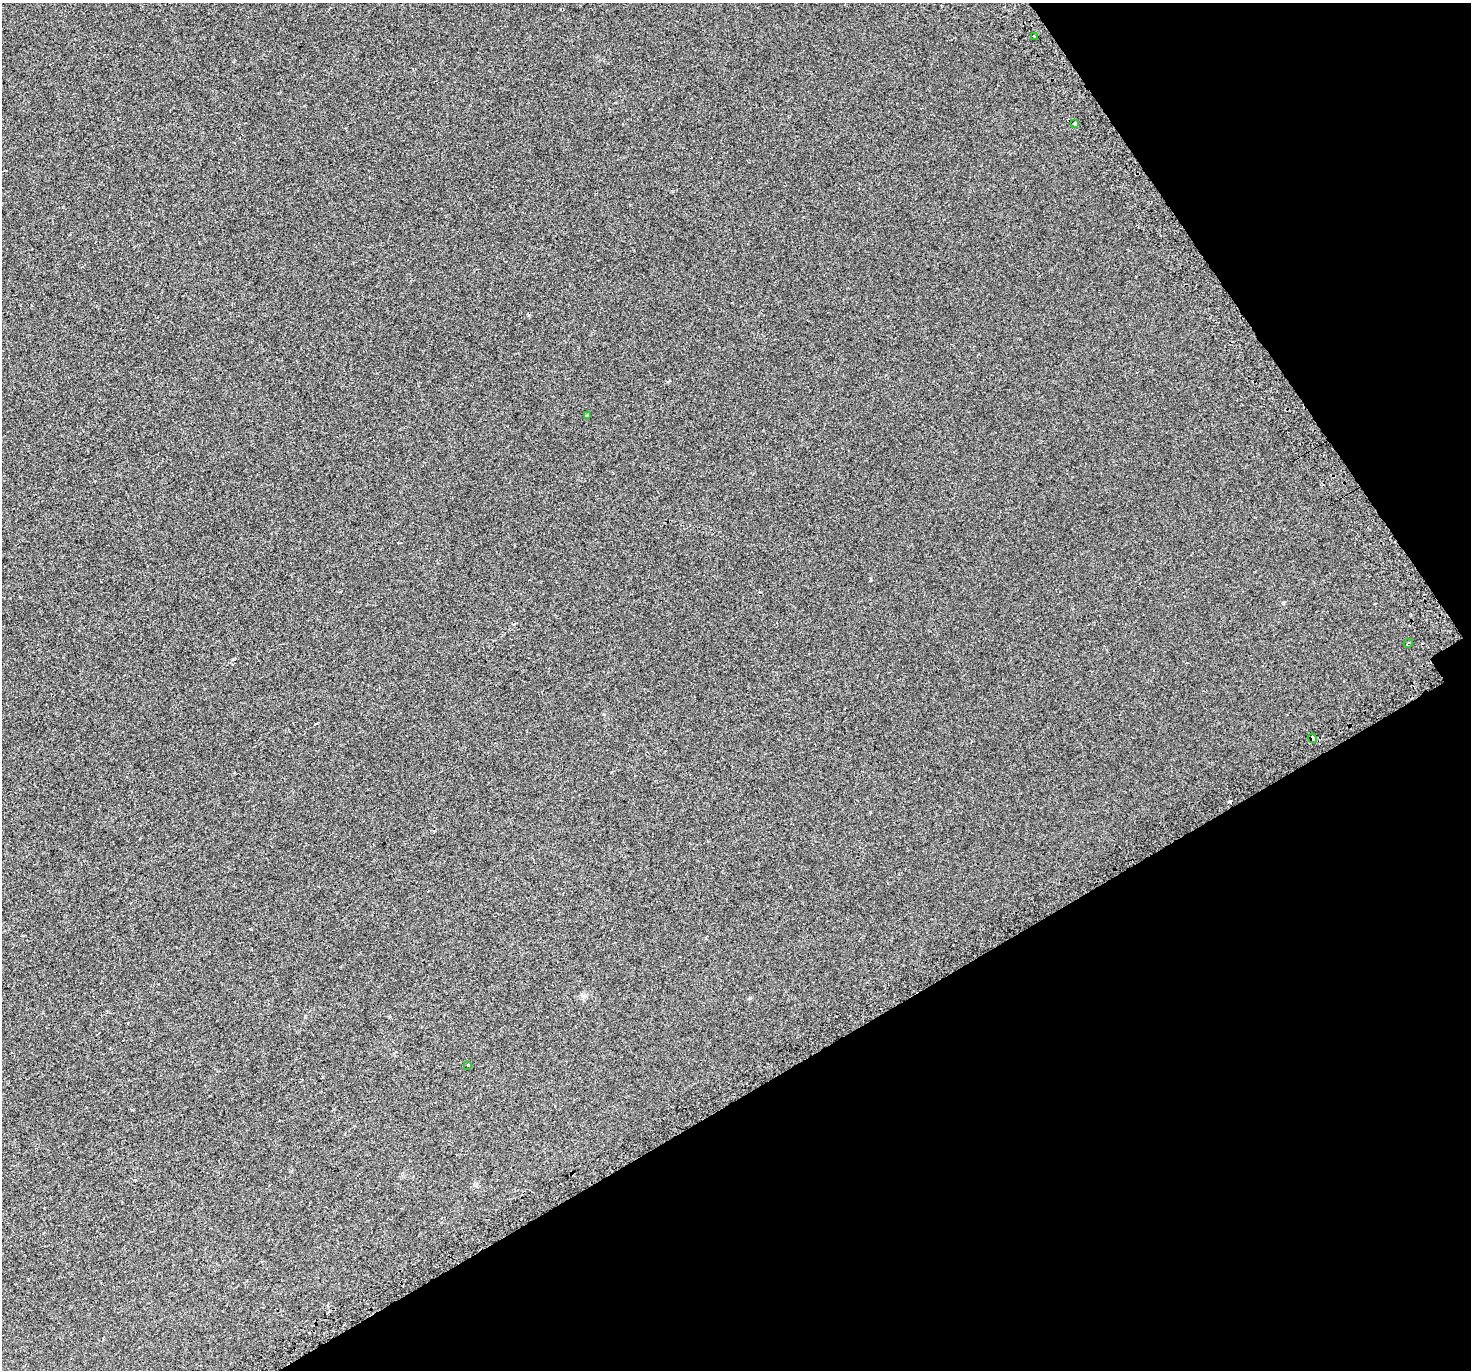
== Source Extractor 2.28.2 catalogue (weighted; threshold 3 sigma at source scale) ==
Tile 12 of 4 x 4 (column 4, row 3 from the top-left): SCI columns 4458-5926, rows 1607-2974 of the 5984 x 5889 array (HDU 1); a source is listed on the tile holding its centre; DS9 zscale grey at full resolution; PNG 1473 x 1372 px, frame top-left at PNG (2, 3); each listed source drawn as its Kron ellipse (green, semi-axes under 4 px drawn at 4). Shown black and unused: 28% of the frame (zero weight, under 2 of 3 exposures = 3% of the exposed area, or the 3 px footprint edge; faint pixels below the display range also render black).
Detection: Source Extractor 2.28.2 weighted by HDU 2 'WHT'; one run over the whole footprint, this tile lists its part. Background 4.24e-04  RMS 0.0056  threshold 0.0251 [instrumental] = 3 sigma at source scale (4.5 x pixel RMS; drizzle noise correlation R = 1.50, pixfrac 1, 0.0396/0.0396 arcsec/px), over >= 5 px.
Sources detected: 7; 1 cosmic-ray / hot-pixel residue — neither listed nor drawn; the other 6 listed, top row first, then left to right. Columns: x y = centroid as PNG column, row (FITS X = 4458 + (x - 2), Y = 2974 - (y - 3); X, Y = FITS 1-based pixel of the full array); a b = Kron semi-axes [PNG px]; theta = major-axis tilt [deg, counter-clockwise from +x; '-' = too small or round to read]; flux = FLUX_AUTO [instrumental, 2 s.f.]
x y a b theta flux
1034 37 3 3 - 1.7
1075 124 4 3 - 7
587 416 4 3 - 2.7
1408 643 4 2 - 0.74
1312 738 5 3 - 3.5
468 1065 3 3 - 1.1
Overlapping masked pixels (flux is a lower limit): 1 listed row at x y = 1312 738